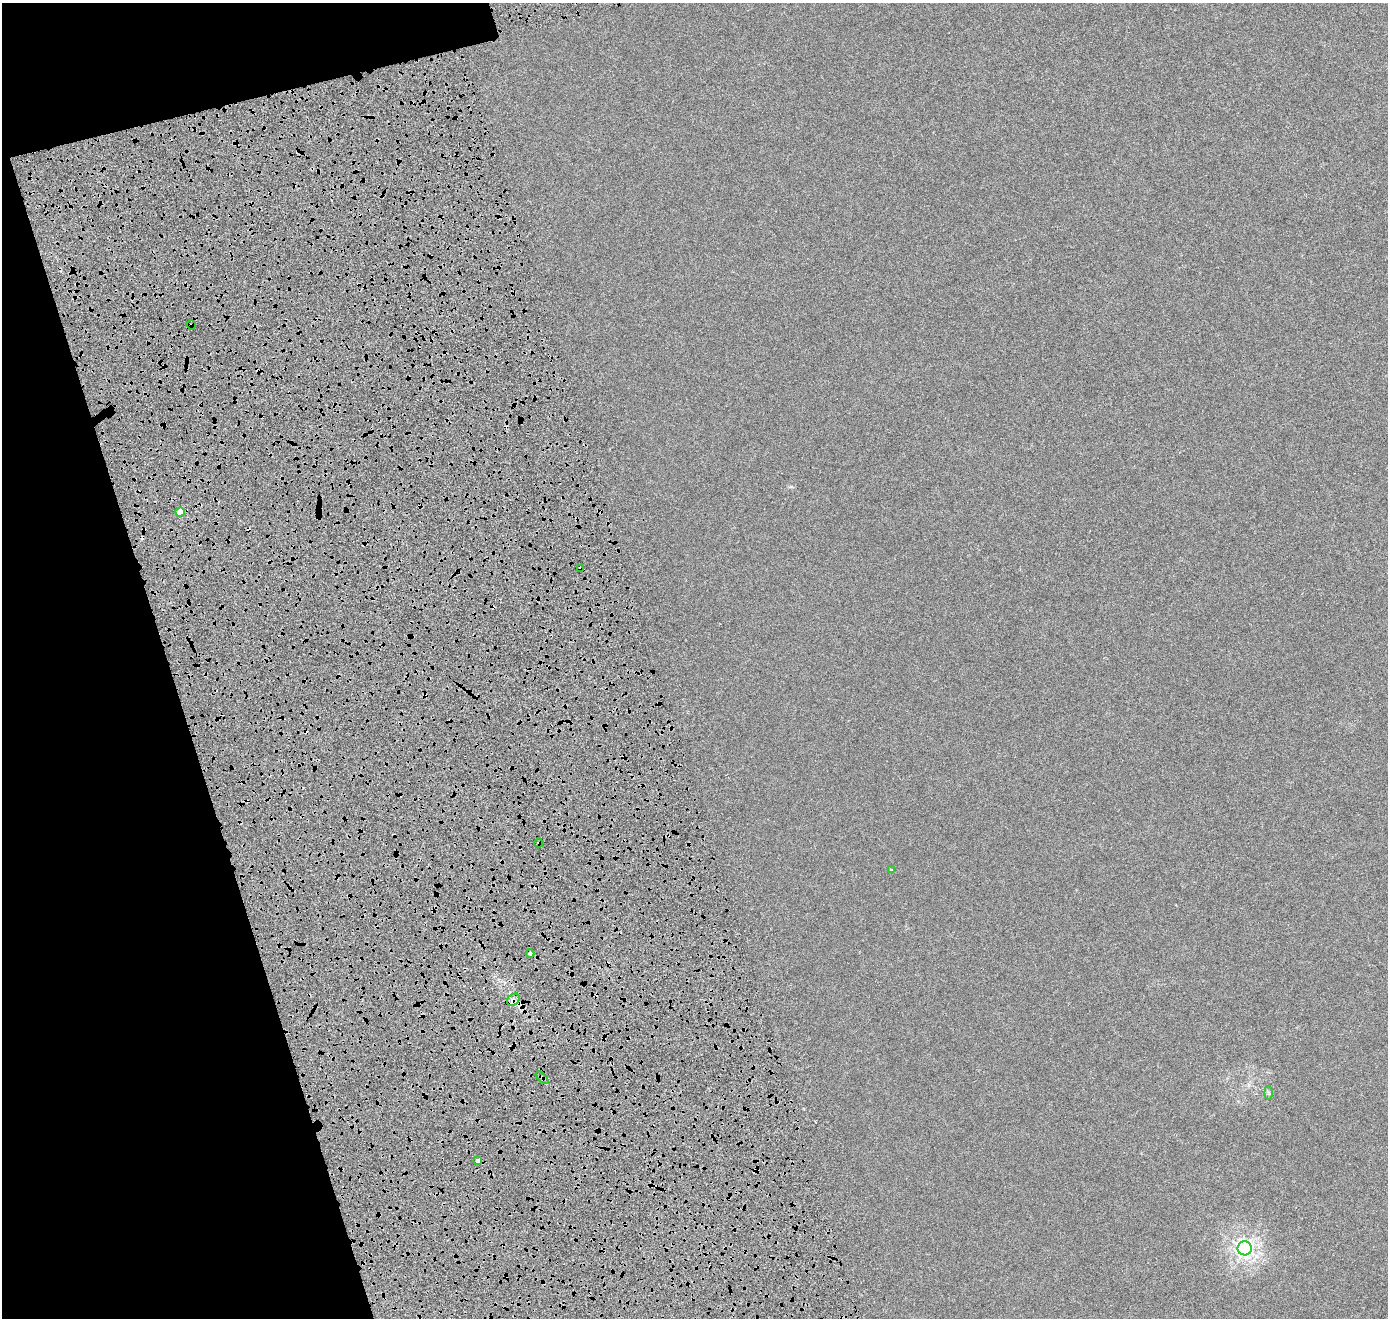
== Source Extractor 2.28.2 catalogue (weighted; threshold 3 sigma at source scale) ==
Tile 5 of 4 x 4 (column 1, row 2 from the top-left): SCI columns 153-1538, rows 2838-4153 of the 5840 x 5638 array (HDU 1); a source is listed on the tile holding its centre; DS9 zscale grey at full resolution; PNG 1390 x 1320 px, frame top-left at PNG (2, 3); each listed source drawn as its Kron ellipse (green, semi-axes under 4 px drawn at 4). Shown black and unused: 16% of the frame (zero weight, under 4 of 8 exposures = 7% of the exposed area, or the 3 px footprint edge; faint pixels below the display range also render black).
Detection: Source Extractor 2.28.2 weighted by HDU 2 'WHT'; one run over the whole footprint, this tile lists its part. Background 3.17e-06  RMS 0.0016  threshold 0.00671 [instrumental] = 3 sigma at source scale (4.09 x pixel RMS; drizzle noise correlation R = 1.36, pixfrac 0.8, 0.0396/0.0396 arcsec/px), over >= 5 px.
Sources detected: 15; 4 cosmic-ray / hot-pixel residue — neither listed nor drawn; the other 11 listed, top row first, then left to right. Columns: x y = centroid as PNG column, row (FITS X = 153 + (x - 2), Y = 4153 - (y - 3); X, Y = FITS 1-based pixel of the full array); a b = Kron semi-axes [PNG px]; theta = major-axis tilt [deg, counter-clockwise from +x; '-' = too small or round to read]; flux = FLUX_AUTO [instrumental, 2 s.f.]
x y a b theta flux
191 325 5 3 - 0.089
180 512 4 4 - 1.9
580 569 4 3 - 0.41
539 843 4 3 - 0.12
891 870 3 3 - 0.12
530 953 4 3 - 0.69
513 1000 7 5 42 0.39
542 1078 8 3 -45 0.16
1269 1093 7 4 -89 0.21
477 1161 4 3 - 0.96
1245 1248 7 7 - 48
Overlapping masked pixels (flux is a lower limit): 6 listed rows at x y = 191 325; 580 569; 539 843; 530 953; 513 1000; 542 1078